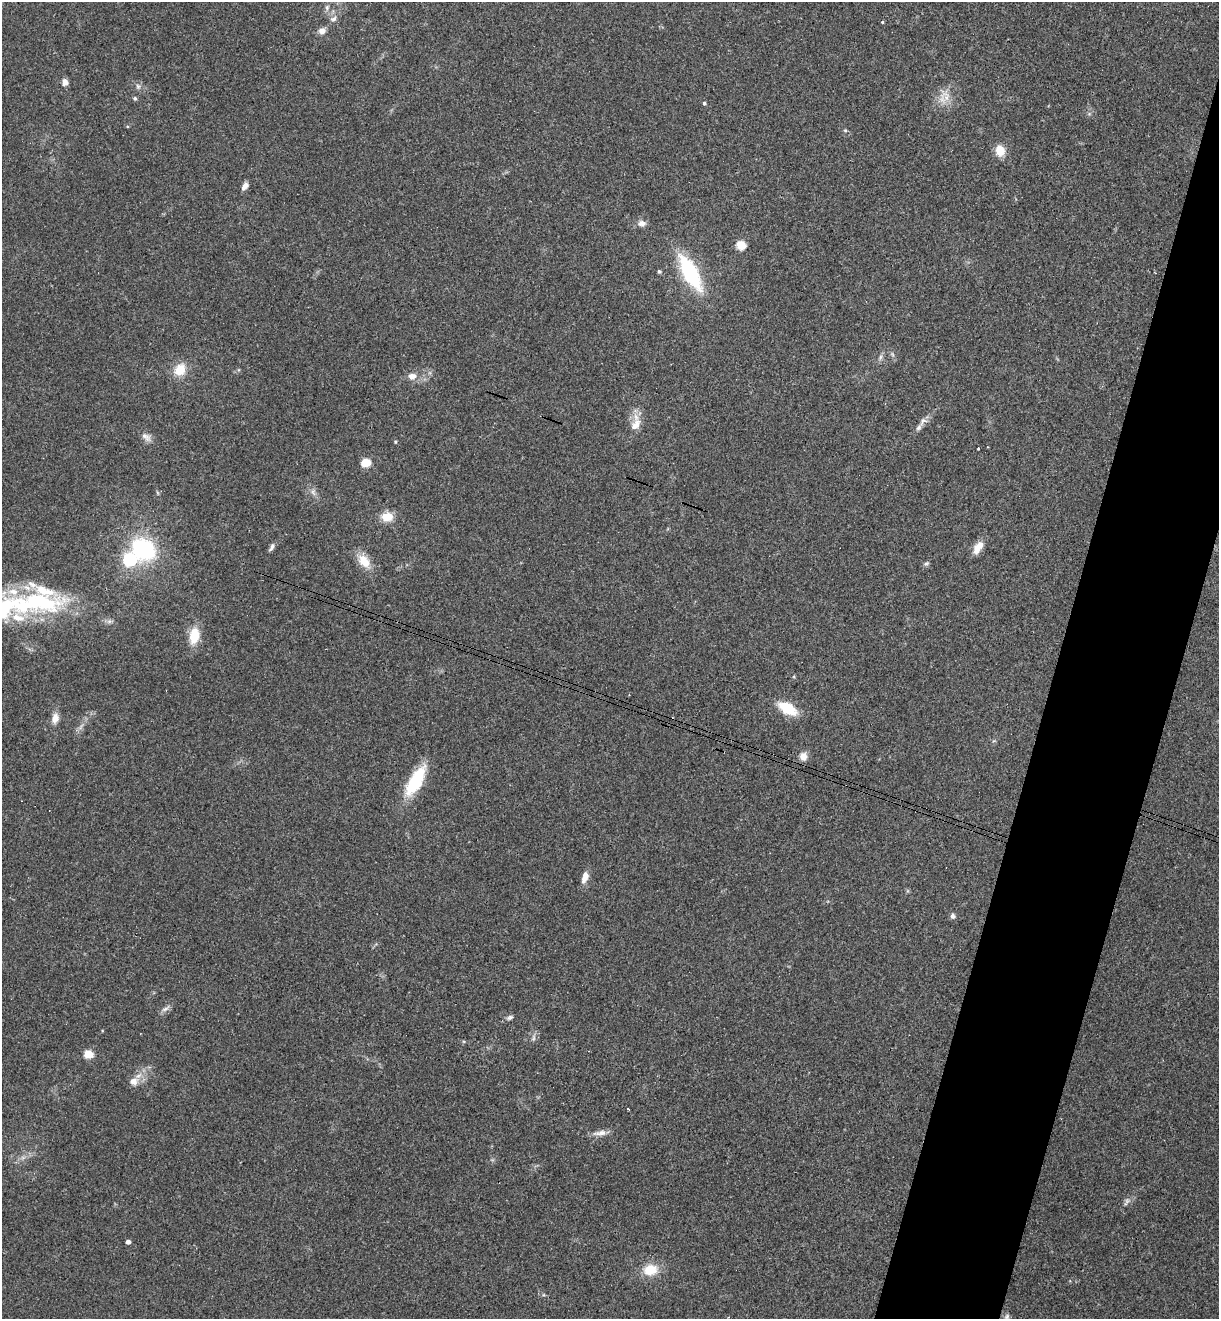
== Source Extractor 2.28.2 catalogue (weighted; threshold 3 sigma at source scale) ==
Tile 10 of 4 x 4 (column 2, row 3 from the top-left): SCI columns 1402-2618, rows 1342-2658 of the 5364 x 5313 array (HDU 1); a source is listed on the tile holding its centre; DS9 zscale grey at full resolution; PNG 1221 x 1321 px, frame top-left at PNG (2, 2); no overlay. Shown black and unused: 8% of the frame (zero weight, under 3 of 4 exposures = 6% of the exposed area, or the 3 px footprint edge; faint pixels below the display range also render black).
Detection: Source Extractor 2.28.2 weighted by HDU 2 'WHT'; one run over the whole footprint, this tile lists its part. Background 0.188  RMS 0.0075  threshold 0.0338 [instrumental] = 3 sigma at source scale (4.5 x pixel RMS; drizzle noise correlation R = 1.50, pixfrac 1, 0.05/0.05 arcsec/px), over >= 5 px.
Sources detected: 59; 1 inside a brighter object's white glare — not listed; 6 inside a brighter listed object's ellipse — not listed separately; the other 52 listed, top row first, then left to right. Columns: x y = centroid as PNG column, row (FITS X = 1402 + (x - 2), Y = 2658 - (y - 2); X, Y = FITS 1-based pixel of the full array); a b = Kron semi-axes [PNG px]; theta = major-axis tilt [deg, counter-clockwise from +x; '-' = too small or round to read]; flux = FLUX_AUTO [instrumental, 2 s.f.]
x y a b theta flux
327 8 8 5 65 2.1
333 19 9 6 24 2.8
882 22 3 3 - 2
322 31 7 6 - 5.4
65 82 8 6 -86 3.9
138 86 8 6 -68 2
946 96 17 9 -75 8.1
135 99 5 4 - 1.3
704 103 4 4 - 1
845 130 5 4 - 0.9
1000 151 12 10 -74 10
245 186 10 6 52 3.7
642 223 10 8 -3 3.9
741 245 5 5 - 36
659 271 4 4 - 1.4
690 273 33 13 -61 69
892 354 6 4 -71 1.2
880 357 7 4 71 1.6
180 370 13 11 54 14
412 376 8 7 - 5.6
923 421 13 8 40 3.9
636 425 20 11 62 9.3
146 437 15 8 -31 4.4
395 442 4 4 - 0.81
978 449 3 2 - 0.72
366 463 5 5 - 37
313 492 11 4 -57 2.6
387 517 14 11 3 10
272 547 11 5 63 2.3
978 548 17 8 55 8.9
144 549 17 13 -34 95
129 559 6 6 - 120
364 561 17 11 -49 13
926 563 8 5 35 1.6
43 602 61 31 -13 82
194 635 17 11 81 17
788 708 19 10 -31 23
55 718 13 9 77 5.7
803 756 10 9 - 5.4
415 781 37 13 60 37
585 877 15 8 71 6
952 916 7 6 - 2
165 1009 11 5 19 2.8
510 1017 10 5 26 2.2
88 1054 5 5 - 29
133 1081 12 10 17 6.2
628 1109 3 2 - 1.3
600 1133 21 6 6 5
1126 1202 13 5 61 2.4
128 1242 4 4 - 3.7
650 1270 18 14 11 15
1006 1317 11 6 68 2.6
Isophote crosses this tile's border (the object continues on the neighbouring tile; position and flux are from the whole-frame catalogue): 1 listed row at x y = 1006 1317